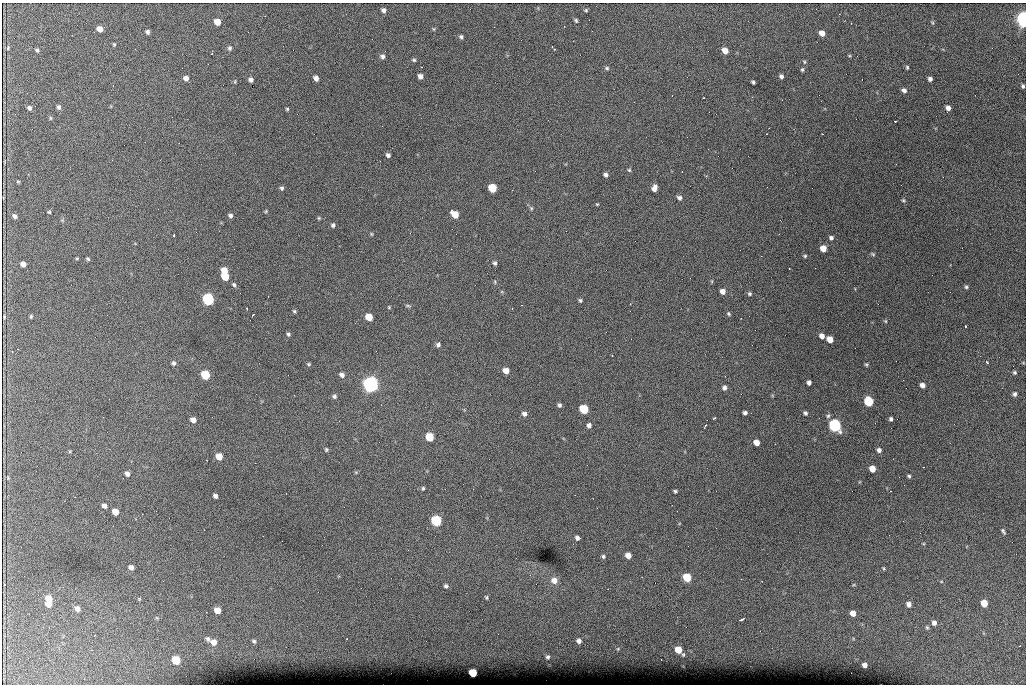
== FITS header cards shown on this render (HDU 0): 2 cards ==
NAXIS1  =                 1024 /fastest changing axis
NAXIS2  =                  682 /next to fastest changing axis

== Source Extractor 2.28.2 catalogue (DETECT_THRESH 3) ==
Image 1024 x 682 px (HDU 0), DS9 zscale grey, 1 PNG px = 1 image px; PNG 1028 x 686 px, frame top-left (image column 1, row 682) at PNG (2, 3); no overlay
Background 3500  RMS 39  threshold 117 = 3 sigma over >= 5 px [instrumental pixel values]
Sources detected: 173; all 173 listed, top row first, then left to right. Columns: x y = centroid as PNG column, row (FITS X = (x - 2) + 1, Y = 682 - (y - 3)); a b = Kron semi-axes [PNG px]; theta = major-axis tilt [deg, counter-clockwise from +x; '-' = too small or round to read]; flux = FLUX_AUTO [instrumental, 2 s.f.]
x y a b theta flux
383 10 5 5 - 8.4e+03
586 10 4 4 - 3.4e+03
1024 19 7 5 -81 8.4e+05
576 20 5 4 - 4.0e+03
217 22 5 5 - 3.4e+04
932 22 5 3 - 2.6e+03
100 29 5 5 - 2.0e+04
434 29 5 3 - 2.5e+03
147 32 5 5 - 6.6e+03
822 33 5 5 - 1.8e+04
461 37 5 4 - 5.2e+03
114 44 5 4 - 2.7e+03
8 48 6 4 72 3.2e+03
230 48 6 5 - 5.0e+03
553 48 6 2 -46 3.1e+03
37 50 5 4 - 4.3e+03
725 51 5 5 - 2.5e+04
211 54 2 2 - 2.0e+03
382 56 6 5 - 7.5e+03
414 60 5 4 - 3.8e+03
804 62 5 4 - 3.1e+03
907 67 6 4 -75 3.6e+03
607 68 6 5 - 4.4e+03
802 70 5 4 - 3.9e+03
420 76 5 4 - 1.2e+04
781 76 5 4 - 6.8e+03
186 78 5 5 - 1.2e+04
316 78 5 4 - 1.3e+04
930 79 4 4 - 7.6e+03
251 80 4 4 - 8.9e+03
753 82 4 3 - 4.5e+03
1023 86 4 3 - 4.5e+03
904 90 6 5 - 7.4e+03
703 98 3 2 - 2.9e+03
59 107 5 5 - 6.1e+03
29 108 5 4 - 7.1e+03
948 108 5 5 - 1.1e+04
287 109 4 4 - 3.1e+03
50 118 6 4 -89 2.9e+03
895 121 3 3 - 2.8e+03
767 134 2 2 - 1.6e+03
822 134 2 2 - 1.7e+03
388 155 4 4 - 6.9e+03
629 170 5 4 - 3.3e+03
606 175 5 4 - 7.0e+03
18 181 5 3 - 2.5e+03
282 188 5 5 - 5.1e+03
492 188 6 5 - 1.1e+05
654 188 7 5 73 1.3e+04
679 198 5 5 - 7.4e+03
903 200 5 5 - 3.6e+03
597 204 4 3 - 2.3e+03
531 208 6 4 -47 3.8e+03
266 211 5 3 - 2.6e+03
49 212 3 3 - 2.8e+03
455 214 7 5 -38 5.3e+04
230 215 5 4 - 6.1e+03
15 216 5 4 - 6.9e+03
319 218 5 4 - 2.8e+03
333 225 5 4 - 5.4e+03
371 234 5 3 - 2.6e+03
174 235 3 2 - 4.7e+03
831 238 5 4 - 6.7e+03
823 248 5 5 - 2.8e+04
873 254 6 4 -28 3.3e+03
805 256 5 4 - 3.5e+03
77 258 3 3 - 2.6e+03
88 259 4 3 - 3.7e+03
495 263 5 5 - 5.5e+03
23 264 5 4 - 1.4e+04
789 268 3 2 - 2.2e+03
224 271 6 5 - 3.0e+04
225 277 6 5 - 6.9e+04
495 282 5 3 - 2.5e+03
234 285 6 4 -57 4.9e+03
966 287 4 4 - 4.1e+03
722 291 5 5 - 1.5e+04
750 294 6 5 - 4.2e+03
208 299 6 6 - 4.3e+05
580 300 5 4 - 4.3e+03
630 304 3 2 - 2.6e+03
408 306 8 3 -5 3.4e+03
389 307 4 4 - 2.4e+03
247 309 3 2 - 2.3e+03
294 311 4 4 - 3.3e+03
728 314 5 4 - 3.7e+03
253 315 3 2 - 2.0e+03
31 316 4 3 - 3.1e+03
4 317 3 2 - 2.4e+03
369 317 5 5 - 4.7e+04
885 321 4 4 - 2.6e+03
966 326 3 3 - 4.5e+03
288 334 5 4 - 4.3e+03
822 336 5 5 - 1.4e+04
830 339 5 5 - 3.1e+04
438 345 5 4 - 6.3e+03
12 351 2 2 - 1.9e+03
612 356 3 2 - 2.8e+03
987 362 4 3 - 3.9e+03
173 363 5 5 - 5.7e+03
309 364 5 4 - 3.2e+03
866 364 5 4 - 3.4e+03
506 371 5 5 - 2.4e+04
1015 372 4 4 - 4.2e+03
205 375 6 5 - 1.3e+05
342 375 6 5 - 1.1e+04
809 382 4 4 - 8.5e+03
370 384 7 6 - 1.2e+06
922 385 5 4 - 1.2e+04
724 387 5 5 - 7.2e+03
1015 394 6 5 - 6.2e+03
334 396 5 5 - 5.6e+03
869 401 6 5 - 1.5e+05
559 405 5 4 - 5.7e+03
584 409 6 5 - 1.3e+05
745 413 4 4 - 6.0e+03
805 413 4 4 - 5.2e+03
524 414 6 5 - 9.2e+03
828 416 7 5 60 4.9e+03
714 418 3 2 - 4.9e+03
891 419 4 3 - 5.6e+03
193 420 5 5 - 1.6e+04
589 425 6 5 - 1.0e+04
835 425 6 6 - 6.1e+05
705 426 6 3 60 6.4e+03
429 437 6 5 - 8.4e+04
756 442 5 5 - 2.3e+04
326 449 6 5 - 3.5e+03
879 450 5 5 - 8.6e+03
219 457 5 5 - 3.8e+04
872 469 5 5 - 3.0e+04
127 474 5 5 - 9.5e+03
909 476 4 3 - 4.2e+03
423 488 5 3 - 3.5e+03
675 491 4 3 - 4.1e+03
215 496 4 4 - 8.3e+03
104 506 5 4 - 9.0e+03
115 512 5 5 - 2.7e+04
436 521 6 6 - 2.6e+05
1003 531 8 4 -59 4.8e+03
577 538 5 4 - 7.9e+03
628 555 5 5 - 1.9e+04
603 556 5 5 - 4.5e+03
131 567 5 4 - 9.9e+03
884 568 5 3 - 2.8e+03
687 577 6 5 - 8.8e+04
554 580 8 7 - 1.9e+04
941 581 5 3 - 2.6e+03
4 585 3 2 - 5.3e+03
446 586 5 5 - 5.1e+03
486 597 5 3 - 3.2e+03
49 599 6 6 - 3.4e+04
139 599 5 4 - 2.4e+03
984 603 5 5 - 4.6e+04
49 604 5 5 - 1.7e+04
909 604 6 5 - 1.3e+04
77 609 6 5 - 1.2e+04
217 610 5 5 - 3.1e+04
853 613 5 5 - 2.0e+04
742 619 5 2 - 5.8e+03
934 623 6 5 - 1.1e+04
927 627 6 5 - 3.7e+03
208 639 7 5 -48 6.7e+03
254 641 5 4 - 4.3e+03
579 641 6 5 - 9.2e+03
214 642 7 6 - 1.9e+04
1020 646 3 2 - 2.7e+03
618 649 5 4 - 2.5e+03
678 650 6 5 - 4.3e+04
548 657 4 4 - 5.0e+03
176 660 6 5 - 1.1e+05
864 665 4 4 - 1.2e+04
473 673 5 5 - 9.0e+04
At the frame edge (FLAGS 8, measured only in part): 1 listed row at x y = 1024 19

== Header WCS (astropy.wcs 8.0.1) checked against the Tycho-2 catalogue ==
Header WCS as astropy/WCSLIB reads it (CRVAL/CRPIX/CD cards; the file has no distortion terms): RA---TAN/DEC--TAN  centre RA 07:06:07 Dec +31:10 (106.53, +31.16 deg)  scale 1.44 arcsec/px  FOV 24.5' x 16.3'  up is -93 deg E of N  parity flipped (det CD > 0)
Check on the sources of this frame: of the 60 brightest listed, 8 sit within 2.2 arcsec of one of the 15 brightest Tycho-2 stars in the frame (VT <= 12.35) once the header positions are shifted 0.32 arcsec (0.26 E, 0.18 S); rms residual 1.18 arcsec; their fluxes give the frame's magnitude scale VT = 24.57 - 2.5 log10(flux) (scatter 0.13 mag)
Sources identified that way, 8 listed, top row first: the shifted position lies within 2.2 arcsec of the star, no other Tycho-2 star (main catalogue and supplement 1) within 4.4 arcsec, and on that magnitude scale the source's flux lands within +1.5 / -3 mag of the star's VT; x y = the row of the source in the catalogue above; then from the Tycho-2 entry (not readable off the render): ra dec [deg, ICRS J2000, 3 dp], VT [Tycho-2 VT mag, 2 dp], TYC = Tycho-2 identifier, HIP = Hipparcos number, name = IAU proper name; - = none
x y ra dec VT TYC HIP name
492 188 106.458 +31.151 12.35 2438-728-1 - -
205 375 106.551 +31.041 11.84 2438-663-1 - -
370 384 106.552 +31.106 9.20 2438-180-1 - -
869 401 106.550 +31.305 11.61 2438-184-1 - -
584 409 106.559 +31.192 11.79 2438-1039-1 - -
835 425 106.562 +31.292 10.01 2438-106-1 - -
436 521 106.614 +31.135 11.36 2438-550-1 - -
473 673 106.684 +31.152 11.76 2438-931-1 - -